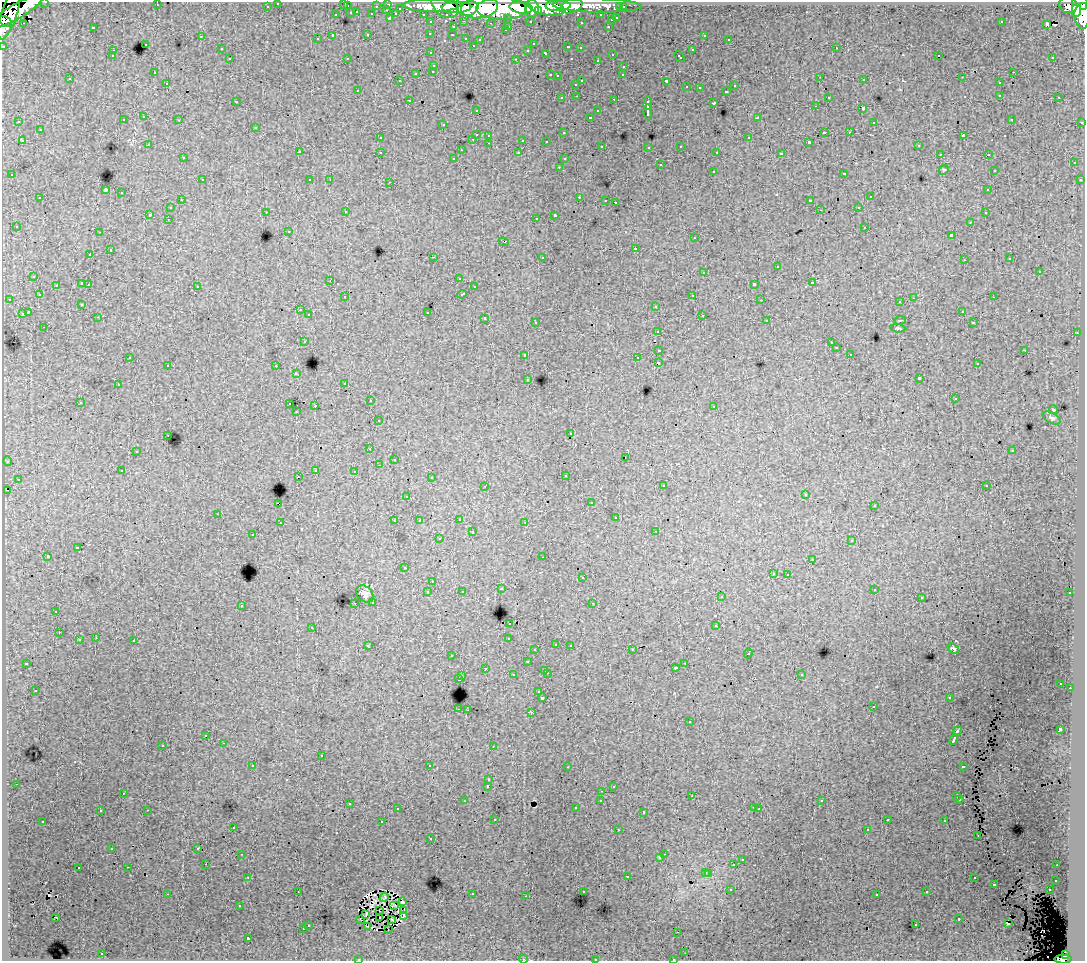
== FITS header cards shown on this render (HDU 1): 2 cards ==
NAXIS1  =                 1083
NAXIS2  =                  959

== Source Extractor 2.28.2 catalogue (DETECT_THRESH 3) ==
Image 1083 x 959 px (HDU 1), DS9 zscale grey, 1 PNG px = 1 image px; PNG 1087 x 963 px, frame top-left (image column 1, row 959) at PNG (2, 2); each listed source drawn as its Kron ellipse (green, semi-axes under 4 px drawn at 4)
Background 109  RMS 0.89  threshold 2.68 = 3 sigma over >= 5 px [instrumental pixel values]
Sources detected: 488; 7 with non-positive FLUX_AUTO (blend fragments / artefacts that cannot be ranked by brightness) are neither listed nor drawn; the other 481 listed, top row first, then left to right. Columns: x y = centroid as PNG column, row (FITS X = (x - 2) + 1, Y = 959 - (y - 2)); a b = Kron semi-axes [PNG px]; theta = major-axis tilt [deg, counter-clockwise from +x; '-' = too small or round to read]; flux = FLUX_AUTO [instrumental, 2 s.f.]
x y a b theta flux
45 2 3 2 - 3000
278 3 3 3 - 1700
343 3 3 3 - 170
388 4 3 3 - 4000
157 5 2 2 - 49
597 5 44 7 -1 72000
1068 5 9 8 - 76000
267 6 3 3 - 1200
347 6 3 3 - 520
376 6 3 2 - 850
430 6 28 6 -1 180000
445 6 15 10 -38 150000
558 6 12 5 1 98000
571 6 11 6 21 67000
1084 6 4 3 - 50000
456 7 15 5 2 190000
521 7 12 6 -7 180000
545 7 19 8 -13 220000
620 7 3 3 - 860
623 7 3 3 - 1300
400 8 3 3 - 720
468 8 10 7 17 170000
479 8 19 10 8 360000
501 9 25 11 -1 540000
532 9 9 7 -89 150000
387 10 3 2 - 160
1081 10 20 8 -83 320000
17 11 29 7 31 250000
538 11 4 4 - 60000
1076 11 6 4 90 120000
357 12 3 2 - 200
351 13 3 3 - 630
372 14 3 3 - 800
396 14 4 3 - 670
423 14 3 2 - 1500
9 15 26 8 71 210000
336 15 3 3 - 230
601 15 3 3 - 1100
390 18 3 3 - 780
508 18 3 3 - 740
617 18 3 3 - 560
611 20 3 3 - 270
5 21 7 4 -32 91000
464 21 3 2 - 370
530 21 3 3 - 970
431 22 3 3 - 1500
581 22 3 3 - 120
1001 22 2 2 - 42
24 23 3 2 - 81
491 23 3 2 - 71
1046 24 4 3 - 160
509 26 3 2 - 230
608 26 3 2 - 240
93 27 3 3 - 620
453 27 3 3 - 420
505 30 3 2 - 140
430 33 3 2 - 60
368 34 3 3 - 260
452 35 3 2 - 120
704 35 3 3 - 180
333 36 3 3 - 940
201 37 4 3 - 42
466 38 3 3 - 240
317 39 3 3 - 170
480 39 3 3 - 180
729 39 3 2 - 89
145 44 3 3 - 270
533 44 3 2 - 130
473 45 3 3 - 180
3 46 3 3 - 3900
568 47 3 3 - 420
580 48 3 2 - 110
836 48 3 2 - 180
221 49 3 3 - 200
528 50 3 3 - 200
692 50 3 3 - 320
113 51 3 3 - 140
431 53 3 3 - 210
546 53 4 3 - 350
612 54 3 2 - 190
939 55 2 2 - 18
112 56 3 3 - 150
679 56 6 3 -44 230
1053 57 3 3 - 200
347 58 2 2 - 44
230 59 3 3 - 150
516 59 3 2 - 400
597 60 3 2 - 160
434 65 3 3 - 290
624 66 3 3 - 280
433 71 3 3 - 330
1013 72 3 2 - 230
154 73 3 2 - 90
416 73 3 3 - 330
550 75 3 2 - 360
623 75 3 2 - 99
557 76 3 3 - 120
820 77 3 2 - 61
962 77 2 2 - 35
70 79 3 3 - 220
864 80 3 3 - 160
400 81 3 2 - 76
582 81 3 2 - 500
666 81 3 3 - 880
167 83 3 2 - 130
999 83 3 3 - 340
576 84 3 3 - 270
735 86 3 3 - 210
686 87 3 3 - 210
699 88 3 2 - 49
358 90 3 2 - 67
727 91 3 3 - 190
1000 95 3 3 - 270
577 96 3 2 - 170
828 97 3 3 - 130
1059 97 3 2 - 110
562 98 3 3 - 250
614 99 3 2 - 310
409 100 3 2 - 140
236 101 3 2 - 59
648 103 6 3 86 1400
714 103 3 3 - 800
815 106 3 2 - 150
863 108 3 3 - 1100
476 110 3 2 - 120
598 111 3 3 - 230
648 112 8 3 -82 1600
144 117 3 3 - 310
590 117 3 3 - 1300
757 118 4 2 - 43
1011 119 3 2 - 120
123 120 3 3 - 190
179 120 3 2 - 150
19 122 2 2 - 52
874 122 3 2 - 50
1082 122 3 2 - 420
443 125 2 2 - 55
256 127 3 3 - 210
40 130 3 3 - 290
824 132 4 2 - 550
849 132 3 2 - 130
564 133 3 2 - 59
476 134 3 3 - 660
489 135 3 3 - 230
963 136 4 3 - 330
380 138 3 3 - 180
749 138 3 3 - 260
473 139 3 2 - 210
523 140 3 3 - 490
22 141 3 2 - 200
546 141 3 2 - 95
809 142 3 3 - 87
489 143 3 2 - 260
149 145 3 2 - 130
602 146 3 2 - 75
681 146 3 3 - 250
918 146 3 2 - 78
649 147 3 3 - 130
461 150 3 2 - 61
299 152 3 3 - 230
380 152 3 3 - 380
717 152 2 2 - 49
519 153 3 3 - 290
781 154 4 3 - 1400
940 154 3 2 - 77
988 154 3 2 - 190
183 158 3 3 - 120
454 158 3 3 - 110
564 159 3 3 - 120
1074 163 3 3 - 210
660 165 3 3 - 460
559 167 3 2 - 160
944 170 5 4 - 72
994 170 3 3 - 78
713 171 3 3 - 360
844 173 3 3 - 370
12 175 3 2 - 100
202 180 3 3 - 210
310 180 3 3 - 180
330 180 2 2 - 51
1080 180 3 3 - 140
390 182 3 2 - 230
105 190 3 3 - 5800
988 190 3 3 - 140
122 193 3 3 - 310
579 197 3 2 - 400
870 197 3 3 - 310
40 198 3 3 - 320
181 200 2 2 - 150
605 200 3 2 - 51
810 201 4 3 - 1100
615 202 3 2 - 480
859 207 3 2 - 110
170 208 3 3 - 180
820 210 2 2 - 49
266 212 3 2 - 150
346 212 3 2 - 140
985 213 3 2 - 150
150 214 3 3 - 620
555 215 4 3 - 1300
536 218 3 2 - 160
168 219 3 2 - 85
970 222 3 2 - 80
16 226 3 3 - 87
865 227 3 3 - 360
289 231 3 3 - 110
99 232 2 2 - 42
951 235 3 3 - 830
694 238 3 3 - 160
504 242 5 3 - 110
635 248 3 3 - 340
110 250 3 3 - 360
90 255 3 2 - 160
433 257 3 2 - 620
542 257 3 3 - 300
1010 259 3 3 - 94
964 260 3 2 - 85
777 267 3 3 - 540
1039 271 3 3 - 350
704 272 3 3 - 280
34 276 3 3 - 130
459 278 3 3 - 130
330 280 2 2 - 43
82 283 3 3 - 360
812 283 3 3 - 410
89 284 3 3 - 190
754 284 4 3 - 1300
56 285 3 2 - 160
197 286 3 3 - 270
474 287 3 3 - 170
462 294 5 3 - 350
39 295 3 3 - 200
693 295 3 2 - 190
345 297 3 3 - 150
993 297 2 2 - 48
914 298 3 2 - 320
9 299 3 2 - 160
761 300 3 2 - 58
900 302 3 2 - 47
82 304 3 3 - 82
656 306 3 3 - 180
300 310 3 3 - 110
962 311 3 2 - 120
28 312 4 3 - 1000
428 312 3 3 - 370
22 314 3 3 - 300
309 315 3 3 - 200
702 315 3 2 - 170
98 317 3 2 - 56
485 318 3 3 - 250
767 320 2 2 - 45
900 320 6 2 12 45
536 322 3 2 - 82
973 323 3 2 - 42
44 327 2 2 - 35
898 328 7 4 -6 97
658 331 3 2 - 55
1077 333 3 2 - 130
304 341 3 3 - 210
831 343 3 2 - 110
836 348 3 3 - 130
659 350 3 3 - 400
1025 350 3 2 - 240
850 354 3 2 - 130
525 355 3 2 - 120
130 357 3 2 - 110
637 358 3 2 - 120
658 363 4 3 - 1300
977 364 3 2 - 150
168 365 3 3 - 200
276 366 3 2 - 150
296 374 4 3 - 72
919 378 4 3 - 1200
528 379 3 2 - 110
345 383 3 3 - 120
118 385 3 2 - 110
955 399 3 2 - 120
370 401 3 2 - 110
80 402 3 3 - 140
290 404 3 2 - 270
315 406 2 2 - 330
714 406 3 2 - 76
1054 410 4 3 - 58
296 412 2 2 - 37
1052 418 10 5 -29 160
379 421 3 3 - 85
571 434 3 2 - 64
168 435 3 2 - 61
370 449 2 2 - 42
136 451 4 2 - 34
1012 451 3 3 - 150
625 457 2 2 - 41
394 459 3 2 - 56
7 461 5 3 - 59
379 465 3 2 - 110
316 470 3 3 - 200
122 471 3 3 - 150
354 471 3 2 - 36
565 475 2 2 - 49
298 476 2 2 - 110
431 477 3 2 - 69
18 479 3 3 - 150
485 486 3 2 - 190
663 486 3 3 - 130
986 486 3 3 - 160
7 490 3 2 - 13
806 494 3 2 - 96
407 496 3 2 - 72
278 503 4 2 - 340
591 503 3 3 - 94
874 506 3 3 - 210
218 514 3 2 - 170
616 518 3 3 - 220
460 519 3 3 - 150
394 521 3 2 - 61
419 521 3 3 - 130
525 522 3 3 - 73
280 523 3 3 - 120
656 531 3 2 - 190
472 532 3 3 - 580
253 535 3 2 - 100
439 539 3 3 - 110
852 540 3 3 - 180
77 548 3 3 - 560
48 556 3 3 - 780
543 557 3 2 - 85
812 559 2 2 - 37
405 568 3 2 - 41
773 573 3 3 - 230
788 574 3 2 - 200
582 578 3 3 - 150
433 582 3 2 - 140
501 589 3 3 - 190
874 589 3 3 - 150
462 591 3 3 - 110
428 592 3 3 - 340
1070 593 3 2 - 72
365 594 10 7 -43 250
721 597 2 2 - 41
922 598 3 2 - 66
373 602 3 3 - 82
355 603 3 2 - 110
593 603 3 2 - 56
241 605 3 3 - 250
56 611 2 2 - 38
510 623 3 3 - 210
716 626 3 3 - 440
312 627 3 2 - 66
59 632 3 2 - 67
96 638 2 2 - 38
509 638 3 3 - 430
79 640 3 3 - 370
134 641 3 3 - 450
556 644 3 3 - 290
570 645 3 2 - 170
368 646 3 3 - 180
953 649 6 4 -36 120
535 650 3 2 - 76
632 650 3 2 - 160
748 653 5 2 - 320
452 656 3 2 - 180
527 662 3 3 - 170
26 663 3 3 - 150
685 663 3 2 - 140
485 668 3 2 - 130
676 668 3 3 - 190
545 670 3 2 - 200
547 673 3 2 - 270
801 674 3 3 - 150
513 675 3 3 - 160
462 676 3 2 - 220
459 679 3 3 - 770
1061 684 2 2 - 39
1070 688 2 2 - 110
35 690 3 2 - 52
539 692 3 3 - 180
949 697 3 3 - 160
542 698 3 3 - 1000
873 707 3 2 - 100
459 709 3 2 - 340
467 710 3 2 - 300
531 712 3 2 - 230
689 722 3 3 - 170
1060 729 4 3 - 1800
957 731 5 3 - 640
206 735 3 3 - 280
954 740 5 3 - 2200
223 743 3 2 - 200
163 745 3 3 - 200
493 746 2 2 - 29
321 756 3 2 - 260
253 765 3 2 - 140
429 766 3 3 - 1600
963 766 4 3 - 550
567 767 3 2 - 49
489 780 3 2 - 90
16 784 3 2 - 150
488 786 3 3 - 850
613 786 3 3 - 94
602 791 2 2 - 36
123 793 3 2 - 78
692 796 3 2 - 70
957 797 3 3 - 150
960 799 3 2 - 74
601 800 3 3 - 190
822 800 3 3 - 120
464 801 2 2 - 42
349 803 3 2 - 180
754 807 3 2 - 170
575 808 3 2 - 67
397 809 3 2 - 130
759 809 3 2 - 56
147 810 3 2 - 330
100 811 3 3 - 220
644 812 3 3 - 290
495 819 3 2 - 130
887 820 3 3 - 140
43 821 3 2 - 110
945 821 3 3 - 280
382 822 3 3 - 390
233 827 3 3 - 230
867 829 3 2 - 120
618 830 3 2 - 74
978 835 3 2 - 100
431 839 3 2 - 150
198 848 3 2 - 82
112 849 3 3 - 130
242 854 3 2 - 140
664 854 2 2 - 120
660 858 3 3 - 190
742 860 3 3 - 260
206 864 2 2 - 210
734 864 3 3 - 780
1057 865 2 2 - 44
128 867 3 2 - 200
78 868 3 3 - 300
706 872 3 3 - 370
709 873 3 3 - 440
627 876 3 3 - 460
248 877 3 3 - 95
974 878 3 2 - 170
1056 880 3 3 - 220
994 884 3 3 - 450
731 890 3 3 - 150
1049 890 3 2 - 91
298 891 2 2 - 61
583 891 3 3 - 170
927 892 3 3 - 170
167 894 3 2 - 660
472 894 3 2 - 380
877 894 3 3 - 98
526 896 3 2 - 80
384 897 5 3 - 32
402 902 3 3 - 16
239 906 3 3 - 120
394 906 5 3 - 59
380 911 3 2 - 64
404 911 4 3 - 27
366 914 4 2 - 69
404 915 3 3 - 82
55 917 2 2 - 43
380 917 3 2 - 57
392 919 2 2 - 39
959 919 3 3 - 440
361 920 2 2 - 78
1008 924 3 2 - 66
308 925 3 3 - 250
916 925 3 2 - 190
367 926 4 2 - 50
303 929 3 3 - 270
388 929 3 2 - 54
678 932 3 2 - 61
248 938 3 3 - 1400
685 953 2 2 - 33
102 954 3 2 - 280
1065 955 4 3 - 33000
359 959 3 2 - 92
523 959 4 3 - 40
595 959 3 2 - 240
673 959 3 2 - 100
1063 959 8 4 1 59000
At the frame edge (FLAGS 8, measured only in part): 11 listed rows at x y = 45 2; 278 3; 343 3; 1084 6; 5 21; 3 46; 359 959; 523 959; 595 959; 673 959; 1063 959
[7 non-positive-flux detections neither listed nor drawn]